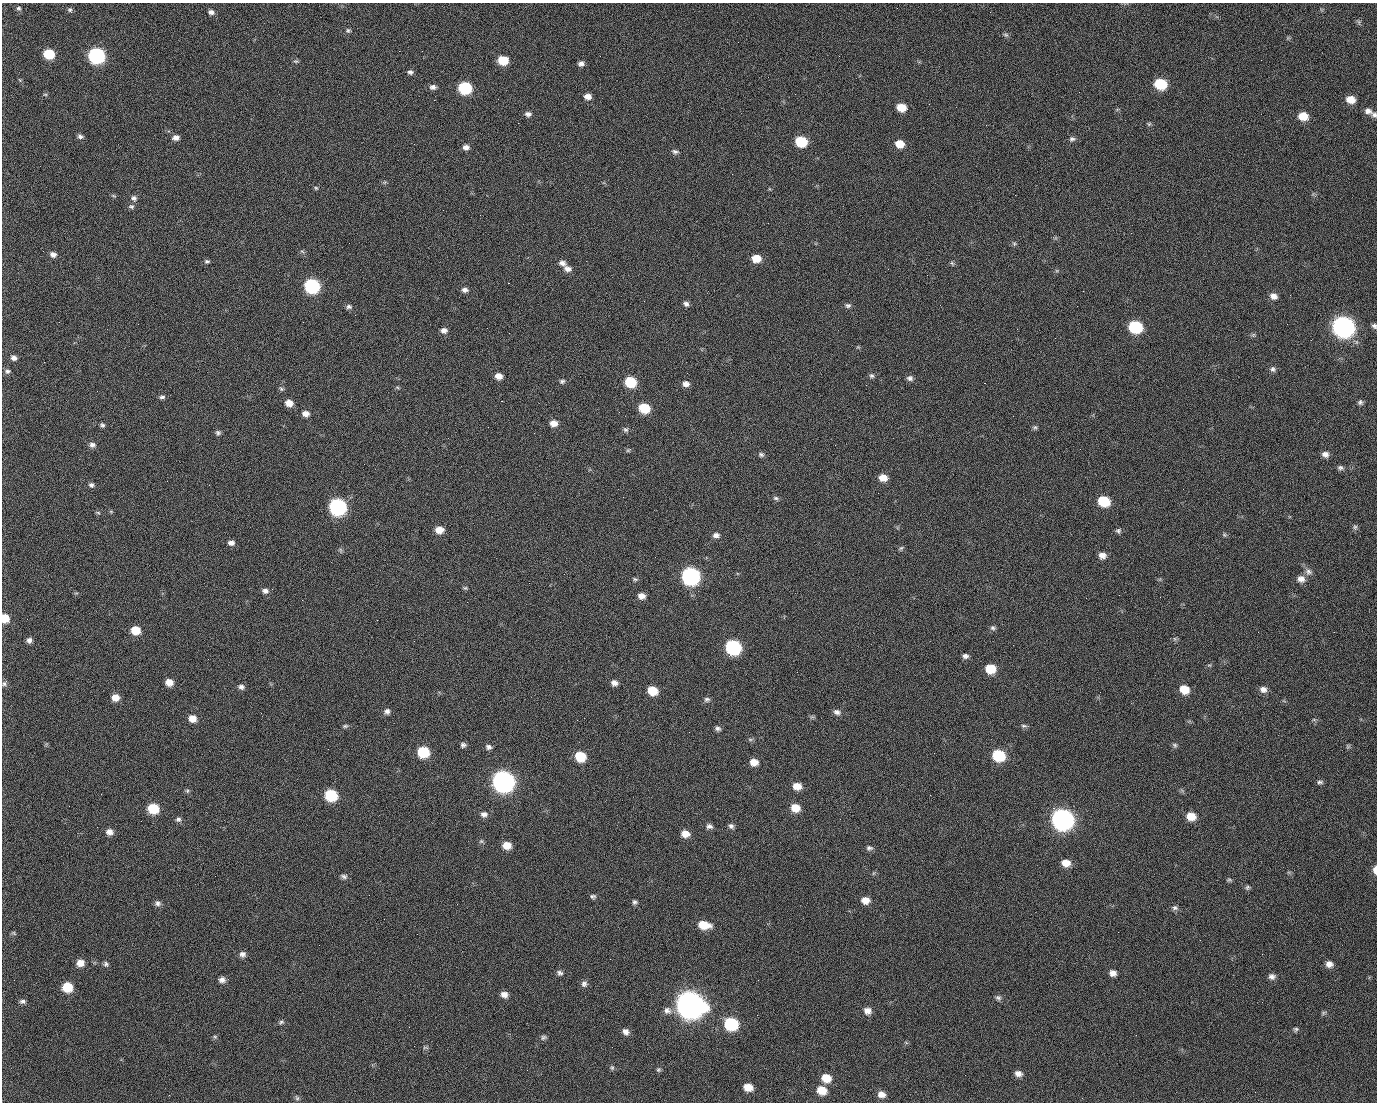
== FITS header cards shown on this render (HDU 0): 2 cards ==
NAXIS1  =                 1375 / length of data axis 1
NAXIS2  =                 1100 / length of data axis 2

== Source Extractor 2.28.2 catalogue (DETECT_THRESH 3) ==
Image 1375 x 1100 px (HDU 0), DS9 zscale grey, 1 PNG px = 1 image px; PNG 1379 x 1104 px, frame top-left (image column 1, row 1100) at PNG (2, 3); no overlay
Background 1480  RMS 30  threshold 90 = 3 sigma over >= 5 px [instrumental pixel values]
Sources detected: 235; all 235 listed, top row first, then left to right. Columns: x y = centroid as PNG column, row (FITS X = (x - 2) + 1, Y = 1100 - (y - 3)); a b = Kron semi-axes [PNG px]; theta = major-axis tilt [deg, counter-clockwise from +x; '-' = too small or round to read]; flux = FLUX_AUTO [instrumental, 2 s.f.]
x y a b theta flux
19 8 7 6 - 4.8e+03
71 11 6 3 -59 6.6e+03
211 12 7 6 - 7.4e+03
990 12 2 2 - 1.8e+03
1359 22 7 4 -71 3.5e+03
348 30 6 6 - 4.0e+03
1006 35 8 5 -15 4.2e+03
399 51 2 2 - 2.3e+04
49 54 8 7 - 7.3e+04
96 55 9 8 - 5.0e+05
503 60 8 6 -8 5.6e+04
296 61 7 5 -17 3.5e+03
581 64 7 6 - 7.9e+03
410 72 7 6 - 5.3e+03
1160 84 9 7 -13 1.0e+05
433 87 9 7 -6 7.8e+03
465 88 8 7 - 1.7e+05
45 94 6 4 -1 2.4e+03
588 97 8 7 - 1.3e+04
498 99 2 2 - 1.2e+03
1351 99 9 7 -13 2.5e+04
434 100 2 2 - 4.2e+03
929 104 2 2 - 8.0e+02
901 107 8 6 -14 3.5e+04
1368 111 9 7 -18 1.1e+04
528 114 8 6 -9 7.2e+03
1374 115 7 7 - 6.1e+03
1303 116 9 7 -8 3.6e+04
518 123 2 2 - 2.5e+04
1149 124 6 5 - 2.8e+03
80 136 7 5 -23 5.8e+03
176 138 8 6 1 9.9e+03
1072 139 8 6 2 5.2e+03
801 142 8 7 - 9.0e+04
900 144 8 7 - 3.1e+04
466 147 7 6 - 9.4e+03
675 151 9 6 -4 5.8e+03
316 188 5 5 - 2.6e+03
1015 195 2 2 - 7.0e+03
113 196 7 3 -19 2.6e+03
134 198 8 7 - 6.7e+03
131 206 8 6 2 5.3e+03
1014 244 6 5 - 3.3e+03
302 251 7 4 -20 3.1e+03
53 254 7 6 - 9.2e+03
756 258 8 7 - 3.1e+04
207 261 7 5 7 3.9e+03
562 263 9 7 -25 9.3e+03
952 263 7 4 -45 3.1e+03
567 269 10 7 -18 1.1e+04
927 275 2 2 - 9.8e+02
508 283 2 2 - 5.7e+04
312 286 9 8 - 3.1e+05
465 290 7 6 - 7.6e+03
1083 291 2 2 - 3.3e+03
1290 295 3 2 - 2.2e+03
1273 296 9 7 -27 1.2e+04
686 304 7 6 - 6.0e+03
848 305 8 6 -1 5.3e+03
349 307 8 6 -11 5.6e+03
355 315 2 2 - 1.0e+03
59 322 3 2 - 1.6e+03
1287 324 2 2 - 1.2e+03
1374 326 6 5 - 5.2e+03
1135 327 9 7 -16 1.8e+05
1343 327 10 9 - 1.4e+06
444 330 8 7 - 9.3e+03
1253 335 6 5 - 3.3e+03
14 358 8 6 -25 8.6e+03
1273 369 8 7 - 5.8e+03
7 371 8 7 - 5.7e+03
499 376 7 6 - 1.6e+04
872 376 7 6 - 4.8e+03
910 378 8 7 - 6.6e+03
562 381 7 6 - 4.6e+03
630 382 8 7 - 9.0e+04
984 383 2 2 - 2.0e+04
686 384 8 6 -7 1.0e+04
397 387 6 4 -19 2.5e+03
281 389 8 5 -48 4.1e+03
97 391 2 2 - 1.3e+03
162 397 7 5 2 5.0e+03
501 401 3 2 - 5.9e+04
1360 402 6 6 - 4.8e+03
289 403 7 6 - 1.9e+04
644 408 8 7 - 6.8e+04
305 414 8 6 -12 1.3e+04
553 423 8 7 - 1.5e+04
102 425 6 5 - 4.3e+03
1035 427 7 5 12 4.0e+03
625 430 8 5 -37 4.6e+03
218 433 7 7 - 5.0e+03
534 433 2 2 - 9.6e+02
92 445 8 7 - 7.9e+03
628 450 6 5 - 2.9e+03
761 454 8 6 -23 5.2e+03
1325 454 8 6 -16 1.0e+04
1340 468 8 6 -13 5.4e+03
883 478 9 7 -12 2.1e+04
91 485 7 6 - 5.7e+03
623 497 2 2 - 3.2e+03
776 498 7 6 - 4.6e+03
1104 501 9 7 -21 8.7e+04
337 507 9 8 - 5.5e+05
111 511 6 4 -1 2.2e+03
98 512 7 3 -9 2.5e+03
1355 527 7 6 - 4.6e+03
439 530 8 7 - 2.1e+04
1118 531 7 6 - 4.6e+03
716 535 8 6 0 8.6e+03
1224 535 6 5 - 3.3e+03
231 543 7 6 - 9.0e+03
901 548 7 4 35 3.3e+03
340 550 7 4 -88 3.3e+03
1102 555 8 7 - 1.3e+04
655 557 2 2 - 8.4e+02
1308 572 10 8 -18 9.2e+03
690 576 10 9 - 6.6e+05
635 579 7 4 -9 3.6e+03
1301 579 9 8 - 1.3e+04
465 588 6 6 - 3.2e+03
265 591 9 7 -6 8.4e+03
641 596 8 6 -12 1.3e+04
5 618 7 6 - 3.8e+04
27 619 2 2 - 4.5e+03
377 620 2 2 - 1.2e+04
993 628 7 6 - 4.7e+03
135 630 8 7 - 3.9e+04
1175 639 6 4 -71 3.2e+03
29 640 7 6 - 7.5e+03
414 641 2 2 - 9.0e+02
733 647 9 8 - 3.1e+05
965 656 7 6 - 6.7e+03
1209 665 6 3 -17 2.2e+03
990 669 8 7 - 4.4e+04
169 682 7 7 - 1.9e+04
614 683 7 6 - 1.0e+04
4 684 8 6 -58 5.2e+03
241 687 8 6 -15 7.2e+03
1184 689 9 7 -27 3.6e+04
1263 689 9 8 - 1.1e+04
652 691 8 7 - 4.4e+04
115 697 8 7 - 1.9e+04
707 699 8 6 3 5.7e+03
387 711 7 7 - 7.6e+03
837 712 10 7 -15 8.1e+03
192 718 8 7 - 2.0e+04
1314 720 6 4 -19 2.5e+03
345 726 8 5 9 3.7e+03
1024 726 8 4 -3 4.0e+03
718 729 7 6 - 5.9e+03
750 739 8 4 8 3.4e+03
463 745 6 6 - 5.6e+03
1175 745 7 6 - 4.2e+03
1348 746 7 4 19 2.8e+03
488 747 8 6 -31 6.4e+03
423 752 8 8 - 9.5e+04
934 753 2 2 - 1.8e+03
998 755 9 8 - 1.1e+05
580 756 8 7 - 6.8e+04
754 762 8 7 - 2.0e+04
503 781 10 9 - 1.5e+06
1320 782 8 4 0 4.4e+03
797 786 8 7 - 2.3e+04
187 791 6 5 - 3.6e+03
101 794 2 2 - 2.7e+03
331 795 8 7 - 1.3e+05
930 795 2 2 - 8.0e+03
153 808 8 7 - 7.1e+04
795 808 9 8 - 2.9e+04
1053 808 2 2 - 1.7e+04
484 814 9 7 -1 9.1e+03
1191 816 9 7 -13 3.1e+04
178 819 7 7 - 5.8e+03
1062 819 10 9 - 1.4e+06
709 826 8 6 -12 7.1e+03
731 826 7 7 - 6.4e+03
109 832 8 7 - 1.2e+04
685 834 8 7 - 1.9e+04
481 841 6 5 - 3.6e+03
507 845 8 7 - 2.5e+04
869 848 9 6 -1 5.9e+03
1066 863 9 7 -8 2.2e+04
1375 870 8 4 -89 1.3e+04
874 873 6 4 70 2.6e+03
344 876 8 5 -12 5.6e+03
1229 880 7 5 1 3.1e+03
1247 887 6 6 - 4.0e+03
593 896 7 5 -3 4.6e+03
865 900 9 7 -8 1.9e+04
634 902 6 6 - 4.8e+03
158 903 8 7 - 6.8e+03
457 904 3 2 - 1.6e+03
1175 908 8 7 - 5.9e+03
704 925 12 7 -10 4.1e+04
1118 932 2 2 - 2.3e+03
14 933 7 4 -35 2.7e+03
1200 940 3 2 - 1.4e+03
242 954 8 7 - 8.5e+03
610 959 2 2 - 2.7e+03
80 963 8 7 - 1.8e+04
106 964 7 6 - 4.8e+03
1329 964 8 7 - 1.1e+04
560 973 8 6 -30 5.7e+03
1113 973 7 6 - 1.2e+04
1272 976 8 7 - 8.9e+03
222 980 8 6 -4 9.4e+03
758 980 3 2 - 2.2e+03
584 984 8 8 - 7.2e+03
67 987 8 7 - 5.7e+04
504 995 8 6 -15 1.2e+04
998 998 8 7 - 5.6e+03
23 1001 8 5 0 5.6e+03
690 1004 12 11 - 3.3e+06
667 1011 11 9 -15 1.2e+04
867 1011 9 8 - 1.3e+04
1323 1013 7 4 32 3.2e+03
757 1015 2 2 - 1.3e+03
281 1022 7 5 30 4.1e+03
731 1024 9 8 - 1.8e+05
1296 1029 7 6 - 4.0e+03
626 1032 8 6 -42 1.0e+04
1136 1035 2 2 - 1.1e+03
215 1037 5 5 - 3.1e+03
543 1037 8 6 25 5.0e+03
425 1048 9 4 -8 3.1e+03
612 1068 7 5 -75 3.5e+03
658 1070 6 6 - 3.6e+03
1018 1074 8 6 -10 1.1e+04
826 1078 9 8 - 3.4e+04
748 1087 8 6 -14 2.7e+04
822 1090 9 8 - 3.4e+04
881 1094 8 7 - 1.4e+04
169 1095 2 2 - 5.7e+03
297 1098 7 5 -63 4.1e+03
At the frame edge (FLAGS 8, measured only in part): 4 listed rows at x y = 1374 115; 1374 326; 5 618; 1375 870